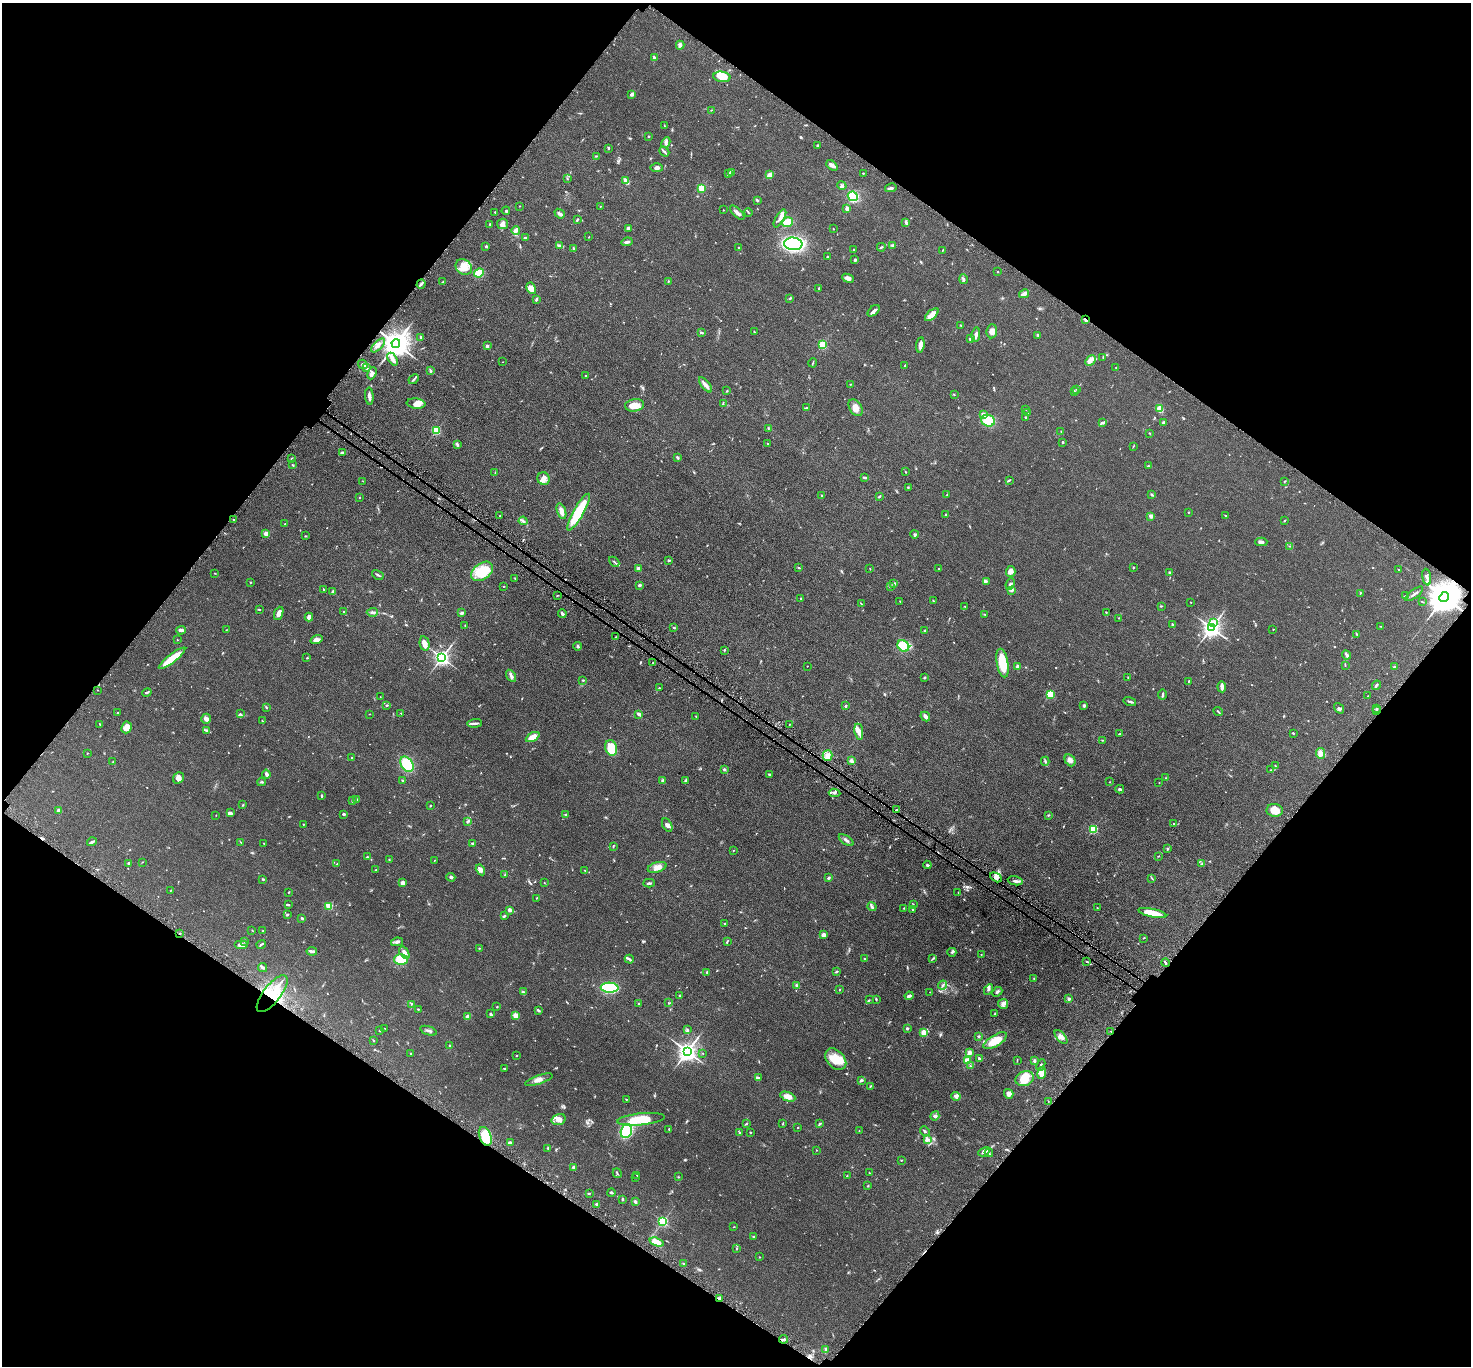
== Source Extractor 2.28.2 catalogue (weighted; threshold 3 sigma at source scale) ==
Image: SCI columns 68-5942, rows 354-5808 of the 6011 x 6022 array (HDU 1 of 3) = the unmasked area's bounding box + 8 px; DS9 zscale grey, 4 x 4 block average (1 PNG px = mean of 4 x 4 image px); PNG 1473 x 1368 px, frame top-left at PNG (2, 3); each listed source drawn as its Kron ellipse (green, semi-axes under 4 px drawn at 4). Shown black and unused: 49% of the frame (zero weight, under 3 of 5 exposures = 4% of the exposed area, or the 3 px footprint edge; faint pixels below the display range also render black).
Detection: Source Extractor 2.28.2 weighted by HDU 2 'WHT'. Background 0.0471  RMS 0.0071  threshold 0.0319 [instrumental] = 3 sigma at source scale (4.5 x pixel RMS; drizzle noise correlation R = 1.50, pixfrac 1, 0.05/0.05 arcsec/px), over >= 5 px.
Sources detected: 706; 1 too faint to see at this stretch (4 x 4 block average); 3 cosmic-ray / hot-pixel residue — neither listed nor drawn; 10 coinciding with a brighter row at this scale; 32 inside a brighter listed object's ellipse — not listed separately; of the other 660, all 500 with FLUX_AUTO >= 1.53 (the completeness limit of this list) listed and drawn (160 fainter detections not listed), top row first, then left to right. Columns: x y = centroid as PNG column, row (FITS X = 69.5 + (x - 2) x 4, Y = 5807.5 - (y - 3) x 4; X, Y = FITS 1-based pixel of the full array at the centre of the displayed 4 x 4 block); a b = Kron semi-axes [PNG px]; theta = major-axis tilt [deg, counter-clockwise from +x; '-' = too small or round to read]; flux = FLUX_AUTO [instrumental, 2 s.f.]
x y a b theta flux
680 45 4 3 - 8.5
655 58 3 2 - 5.1
722 77 8 5 -8 34
632 94 3 2 - 13
711 110 2 2 - 2.4
664 126 2 2 - 2
648 136 2 2 - 3.2
666 143 5 3 - 9.2
817 146 3 2 - 2.9
608 149 2 2 - 2.2
664 152 6 2 -41 7.3
596 156 3 2 - 2.6
832 165 6 3 -43 14
657 168 6 3 -1 11
731 172 3 2 - 5.5
863 173 2 2 - 2.8
728 174 2 2 - 2.3
770 175 4 3 - 22
567 179 2 2 - 2.3
626 181 4 2 - 36
842 186 5 2 - 6
701 188 2 2 - 96
891 188 6 2 12 8.7
853 196 5 4 - 150
757 200 3 2 - 4
520 206 2 2 - 1.8
600 206 2 2 - 2.2
847 208 4 3 - 15
723 210 2 2 - 2
506 211 4 2 - 3.9
495 212 3 2 - 2.6
748 212 4 2 - 2.6
737 213 9 3 -44 18
560 214 5 3 - 9.8
780 218 10 4 60 17
577 220 4 2 - 4.2
787 222 6 5 - 39
906 222 4 2 - 5.6
490 224 2 2 - 4.2
503 224 5 5 - 16
628 228 3 2 - 9.5
833 229 2 2 - 1.9
516 230 4 3 - 22
589 237 2 2 - 1.6
526 238 4 2 - 6.6
627 242 6 2 8 9
793 244 9 6 -5 520
559 245 3 3 - 6.7
893 245 4 2 - 3.3
486 246 3 2 - 4.6
881 247 4 2 - 5
573 248 3 2 - 3.2
739 248 2 2 - 3.5
854 249 2 2 - 3.4
943 250 3 2 - 1.9
827 256 2 2 - 3.7
855 260 3 2 - 4.6
464 267 9 7 -39 47
997 272 2 2 - 1.6
479 273 5 4 - 64
848 278 6 4 -23 13
963 279 5 2 - 6.4
443 282 2 2 - 2.5
668 282 3 2 - 3
421 284 4 2 - 8
531 288 6 4 -62 29
819 288 3 2 - 4.9
1024 294 5 3 - 17
790 298 3 2 - 2.7
536 300 2 2 - 2.9
874 311 7 2 41 16
932 315 8 3 42 34
1085 320 2 2 - 32
961 325 2 2 - 2
754 331 3 2 - 2.3
992 331 7 5 84 22
702 332 4 2 - 2.9
976 335 7 3 83 17
1038 335 4 2 - 5
421 337 3 2 - 9.6
970 339 3 2 - 12
396 344 4 4 - 6400
822 344 2 2 - 290
378 345 9 2 45 13
920 345 8 2 82 27
487 346 2 2 - 31
1103 357 3 2 - 2
393 359 7 2 -57 23
1090 360 6 3 48 18
503 362 2 2 - 1.7
813 363 5 2 - 3.2
363 364 5 3 - 9.5
905 366 4 2 - 3.2
367 368 3 3 - 5.8
1116 368 2 2 - 1.6
431 371 3 2 - 3.5
372 373 6 3 67 16
585 376 3 2 - 2.8
414 379 6 2 46 5.6
851 384 2 2 - 2.3
705 385 9 3 -52 17
1077 390 2 2 - 1.9
727 391 3 2 - 2.6
1074 392 3 3 - 6.9
954 394 2 2 - 1.8
369 396 8 2 -85 17
723 403 3 2 - 3.9
416 404 9 5 -6 43
635 405 9 6 8 39
807 408 3 2 - 6.2
856 408 9 6 -56 31
1026 409 2 2 - 2.2
1160 409 3 3 - 40
1027 413 2 2 - 2.4
983 414 3 3 - 13
1026 417 2 2 - 4.4
988 421 7 6 - 79
1103 422 3 3 - 5.8
1163 422 2 2 - 5.7
768 428 3 2 - 2.6
436 430 2 2 - 300
1061 431 3 2 - 1.9
1149 433 2 2 - 2.2
1063 442 2 2 - 9.2
457 444 4 3 - 7
768 444 2 2 - 9.8
1133 446 3 2 - 2.6
342 452 3 2 - 3.3
677 457 3 2 - 6.9
291 459 2 2 - 5
292 465 3 2 - 3.2
1148 466 2 2 - 3.6
905 472 3 2 - 2.3
495 473 3 2 - 2.1
865 477 4 2 - 4.1
544 479 6 6 - 21
1009 480 4 2 - 4.6
363 481 2 2 - 1.6
1285 481 2 2 - 1.7
908 487 2 2 - 4.1
947 494 3 2 - 1.7
822 495 2 2 - 6.9
1152 495 3 2 - 2.9
879 496 3 2 - 4.8
359 498 3 2 - 1.9
561 511 8 4 -71 22
579 512 21 5 61 190
1188 512 2 2 - 2.1
945 515 2 2 - 2.6
1225 515 2 2 - 3.1
500 516 2 2 - 2.4
1151 516 2 2 - 64
234 520 2 2 - 2
523 521 4 3 - 7.9
1285 521 2 2 - 2.2
285 524 2 2 - 1.7
266 534 2 2 - 30
914 534 4 3 - 6.6
305 536 3 2 - 3.1
1261 542 6 3 2 15
1289 546 2 2 - 1.6
669 560 3 2 - 4.7
614 562 6 2 -42 5.7
799 567 3 2 - 3.5
638 568 2 2 - 46
939 568 2 2 - 3.9
1133 568 3 2 - 2.4
870 569 2 2 - 1.8
1399 570 2 2 - 5
482 571 12 8 37 120
1011 571 5 4 - 20
215 573 3 2 - 1.9
1170 573 3 2 - 7
378 575 6 2 -30 5.7
1427 577 8 3 -80 12
515 578 2 2 - 2.6
987 581 2 2 - 1.7
250 582 2 2 - 2.9
894 584 4 3 - 6.5
1010 584 6 3 67 11
639 585 3 2 - 6.5
504 586 2 2 - 1.6
891 586 3 2 - 4.3
323 589 2 2 - 2.8
1012 590 3 3 - 5.6
333 592 3 2 - 7.1
1360 593 2 2 - 1.9
1414 594 11 2 36 11
557 595 2 2 - 2.4
1406 596 3 2 - 3.3
1444 597 5 4 - 11000
801 598 2 2 - 2.1
900 601 2 2 - 1.7
933 601 2 2 - 2.1
1191 602 2 2 - 1.7
1423 602 3 2 - 2.5
861 604 3 2 - 2.6
965 606 2 2 - 1.6
1161 606 2 2 - 3.2
259 609 2 2 - 3.4
344 612 2 2 - 7.8
372 612 5 2 - 7.5
1106 612 2 2 - 2.3
279 613 7 3 68 22
462 613 4 3 - 5.6
562 614 4 2 - 11
985 615 2 2 - 2.2
309 617 4 3 - 19
1118 618 2 2 - 1.6
1214 622 2 2 - 110
1172 624 4 2 - 3.2
465 625 2 2 - 1.7
1381 626 2 2 - 1.7
674 627 3 2 - 2.7
1211 628 3 3 - 2300
1273 629 2 2 - 1.9
181 630 5 2 - 13
226 630 2 2 - 1.8
925 631 3 2 - 4.3
1357 634 4 2 - 3.6
616 637 2 2 - 1.7
177 640 2 2 - 2.3
316 640 6 3 17 17
424 644 7 4 -77 22
578 646 4 2 - 5.2
903 646 6 5 - 140
724 650 2 2 - 3.6
1347 655 5 2 - 7.1
442 657 2 2 - 1600
172 658 16 3 38 110
307 658 2 2 - 3.5
653 663 2 2 - 4.3
1002 663 15 6 -80 110
1345 665 3 2 - 2.8
807 666 2 2 - 1.6
1017 667 4 2 - 7.8
1394 667 3 2 - 5.9
511 676 7 3 -58 13
925 677 3 2 - 3.2
1128 678 2 2 - 1.9
583 680 2 2 - 3.7
1189 681 3 2 - 2.4
1376 685 5 2 - 7.5
1222 687 5 3 - 16
659 688 3 2 - 2.1
98 690 2 2 - 1.6
147 693 5 2 - 5.3
1050 694 2 2 - 260
1162 695 5 2 - 7.3
1368 696 2 2 - 1.8
380 697 2 2 - 2.1
1130 701 6 2 -15 6.6
386 705 2 2 - 5.7
846 705 3 2 - 4.5
1084 706 2 2 - 25
266 708 4 2 - 2.7
1339 708 6 2 -54 8.1
1377 708 2 2 - 2.9
1376 710 2 2 - 3.4
1218 711 5 2 - 4.7
118 713 2 2 - 3.3
401 713 2 2 - 2.4
240 714 2 2 - 3.6
370 714 2 2 - 1.9
639 714 3 2 - 18
696 716 2 2 - 2
925 717 5 3 - 14
206 719 5 5 - 13
262 721 3 2 - 2.4
475 723 7 2 6 11
99 724 2 2 - 2.6
789 724 2 2 - 1.6
126 727 6 5 - 36
206 730 4 2 - 4.8
859 732 8 3 -80 21
1293 733 2 2 - 4.1
1120 734 3 2 - 2.7
533 737 7 3 27 46
1102 740 2 2 - 2.1
611 748 8 6 -71 110
87 753 2 2 - 2.1
1321 753 5 4 - 24
828 756 5 5 - 24
352 758 2 2 - 2
1070 760 6 5 - 17
852 761 3 3 - 11
1045 761 4 2 - 5.5
113 762 2 2 - 2.4
407 764 8 5 -56 120
1275 766 2 2 - 2.4
724 769 3 2 - 6
1271 770 2 2 - 3
266 774 4 3 - 10
770 774 3 2 - 6.6
179 778 6 5 - 20
1165 778 2 2 - 2.2
402 780 3 2 - 2.9
663 781 3 3 - 5
685 781 3 2 - 4.5
261 782 4 2 - 5.2
1110 782 2 2 - 1.7
1159 782 2 2 - 2.7
1120 789 4 2 - 5.8
834 793 6 2 -7 7.1
322 796 3 2 - 4.5
357 799 3 2 - 4.8
352 801 4 2 - 3.5
243 805 3 2 - 3.1
430 806 2 2 - 3.3
59 810 2 2 - 19
896 810 2 2 - 5.4
1275 810 8 6 -7 44
230 813 4 3 - 11
343 814 2 2 - 7.2
216 815 2 2 - 1.7
565 815 3 2 - 4
1048 815 3 2 - 3.1
467 822 3 2 - 3.8
303 824 2 2 - 2.1
1174 824 3 2 - 3
667 825 7 4 -61 13
1093 829 2 2 - 360
846 840 8 3 -35 10
92 842 5 2 - 6.5
241 842 3 2 - 2.6
264 843 2 2 - 1.6
472 843 3 2 - 4.7
613 846 3 2 - 3.1
1167 849 2 2 - 4.2
733 850 2 2 - 1.9
1158 856 2 2 - 1.8
367 857 2 2 - 2.3
389 860 2 2 - 2.7
434 860 2 2 - 1.8
142 862 3 2 - 1.8
129 863 3 2 - 6.9
337 864 2 2 - 2
1202 864 3 2 - 5
927 865 4 2 - 5.8
657 867 9 5 17 24
376 870 3 2 - 3
480 870 6 3 -59 21
585 870 2 2 - 1.5
505 875 2 2 - 2.7
451 877 4 3 - 8.7
996 877 6 4 -28 18
828 878 3 2 - 4.6
1152 878 4 2 - 3.2
262 879 3 2 - 3.1
1015 881 8 2 -11 9.4
402 883 4 3 - 12
544 883 2 2 - 1.8
649 883 6 2 3 6.1
171 890 3 2 - 1.6
288 892 3 2 - 2.3
958 893 2 2 - 1.7
536 898 3 2 - 2.2
913 904 2 2 - 1.7
288 905 3 2 - 4
329 906 2 2 - 190
872 907 5 3 - 8.8
904 908 2 2 - 2.2
1097 908 2 2 - 1.5
913 909 2 2 - 6.5
510 910 2 2 - 48
1152 913 14 3 -12 93
287 915 3 2 - 4.3
505 916 2 2 - 4.3
302 918 3 2 - 5.1
725 924 3 2 - 3.2
252 930 2 2 - 1.6
263 931 2 2 - 5.7
180 934 2 2 - 2.5
823 935 3 3 - 11
1143 938 2 2 - 1.7
244 941 3 2 - 3
727 941 3 2 - 2.9
397 942 6 3 12 9
261 944 5 2 - 4.9
242 945 7 4 0 16
479 948 2 2 - 1.6
312 951 5 2 - 8.4
952 952 4 3 - 6.2
404 953 7 4 -56 22
981 954 2 2 - 1.5
933 958 3 2 - 3.2
401 959 7 5 0 93
629 959 4 2 - 7.4
864 959 2 2 - 2.4
1087 962 2 2 - 3.1
1165 963 4 2 - 4.9
263 967 5 3 - 7.8
707 972 3 2 - 3
836 972 3 2 - 5.5
1034 978 2 2 - 2.6
943 985 4 2 - 4.8
797 986 2 2 - 42
610 988 9 5 -2 270
840 990 2 2 - 2.4
988 990 5 2 - 7.2
523 992 3 3 - 5.9
930 992 2 2 - 1.6
997 992 6 2 43 4.7
272 994 22 8 52 140
679 996 3 2 - 2.4
909 996 4 2 - 13
876 999 3 2 - 4.3
1069 999 3 3 - 9.4
869 1000 2 2 - 2.1
638 1003 2 2 - 2.3
668 1003 3 2 - 2.7
411 1004 2 2 - 2.8
1003 1004 5 5 - 14
497 1007 2 2 - 2.7
418 1009 2 2 - 2.4
538 1010 3 2 - 8.4
995 1013 3 2 - 2.5
491 1014 3 2 - 7
515 1016 4 3 - 25
468 1017 2 2 - 55
385 1028 2 2 - 1.5
907 1028 3 3 - 5.1
687 1030 3 2 - 3.6
379 1031 2 2 - 1.6
428 1031 8 2 -18 9
1111 1031 2 2 - 2.3
924 1033 2 2 - 170
978 1036 3 3 - 4.5
1061 1037 8 4 -50 17
373 1040 2 2 - 3.7
995 1041 13 5 31 62
449 1046 2 2 - 2.2
687 1051 3 3 - 2800
411 1053 2 2 - 3.4
703 1053 2 2 - 1.6
969 1053 4 2 - 23
516 1056 2 2 - 4.8
836 1059 12 8 -47 86
979 1059 2 2 - 5.9
967 1061 3 3 - 38
1017 1061 2 2 - 1.9
1034 1061 3 2 - 8.5
1041 1065 6 2 66 6.3
970 1066 2 2 - 2.7
504 1069 3 2 - 2.9
1042 1073 6 4 81 21
759 1078 3 2 - 4.6
1025 1079 9 7 21 66
539 1080 14 3 18 19
861 1080 3 2 - 6.5
870 1086 3 2 - 3.1
1009 1094 5 4 - 15
956 1096 5 3 - 13
788 1097 8 4 -21 34
626 1099 2 2 - 2.2
1048 1101 2 2 - 1.8
935 1116 5 4 - 10
559 1119 7 5 17 23
641 1119 24 6 5 110
746 1124 4 2 - 3.1
783 1124 3 2 - 3
820 1124 4 2 - 5.2
798 1127 2 2 - 1.9
669 1129 2 2 - 4.2
626 1131 7 5 71 210
859 1131 3 2 - 2.2
925 1131 5 2 - 6.3
751 1132 2 2 - 2
740 1133 2 2 - 2.2
485 1136 10 6 -69 97
928 1139 3 2 - 7.1
510 1143 4 3 - 11
548 1148 2 2 - 4.5
816 1150 2 2 - 1.6
984 1152 6 4 28 14
989 1153 4 2 - 7
901 1160 2 2 - 2
574 1167 4 2 - 5.6
617 1173 5 2 - 3.2
869 1173 2 2 - 2.1
637 1175 2 2 - 1.9
847 1176 2 2 - 2.8
678 1177 2 2 - 2.5
636 1178 2 2 - 1.9
868 1186 2 2 - 2.2
611 1192 4 2 - 5.9
589 1193 2 2 - 1.7
622 1199 2 2 - 4.2
635 1202 3 2 - 11
597 1204 2 2 - 16
663 1221 2 2 - 580
734 1227 2 2 - 2.1
753 1237 3 2 - 2.7
657 1242 7 4 -19 48
736 1248 3 2 - 2.2
760 1257 2 2 - 1.7
684 1264 3 2 - 3.3
720 1298 3 2 - 5.3
783 1339 4 2 - 6.6
825 1349 4 2 - 7.4
Overlapping masked pixels (flux is a lower limit): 9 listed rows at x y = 1085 320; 1444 597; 896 810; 996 877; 180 934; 272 994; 1111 1031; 485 1136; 720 1298
Diffuse or blended objects may show on this block-average render without a row.